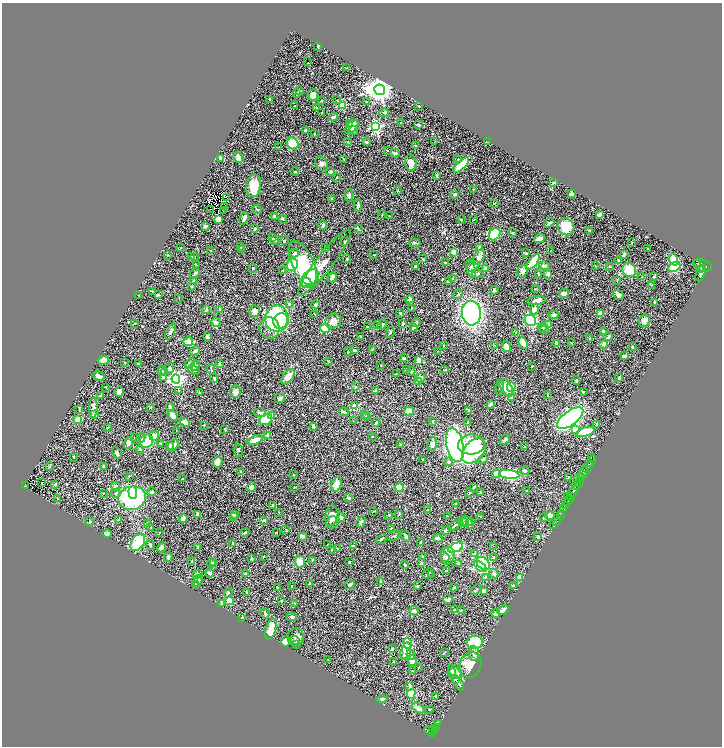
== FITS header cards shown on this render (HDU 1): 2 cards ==
NAXIS1  =                 1440
NAXIS2  =                 1488

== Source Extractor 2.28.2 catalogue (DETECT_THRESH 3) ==
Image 1440 x 1488 px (HDU 1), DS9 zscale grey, zoomed out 1/2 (1 PNG px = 2 x 2 image px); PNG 724 x 748 px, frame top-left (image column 1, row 1487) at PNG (2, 3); each listed source drawn as its Kron ellipse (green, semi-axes under 4 px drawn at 4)
Background 0.417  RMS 0.023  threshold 0.0681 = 3 sigma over >= 5 px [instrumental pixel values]
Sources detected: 580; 45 cannot appear on this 1/2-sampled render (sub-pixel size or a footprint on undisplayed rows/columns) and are neither listed nor drawn; of the other 535, the 500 brightest by FLUX_AUTO listed and drawn (35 fainter detections omitted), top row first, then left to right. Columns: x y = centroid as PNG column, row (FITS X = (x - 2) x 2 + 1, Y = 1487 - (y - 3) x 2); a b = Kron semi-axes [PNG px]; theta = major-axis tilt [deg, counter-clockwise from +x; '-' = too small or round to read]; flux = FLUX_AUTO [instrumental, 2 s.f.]
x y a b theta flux
318 46 3 2 - 2.5
308 62 2 1 - 17
347 68 3 1 - 1.9
380 90 5 5 - 4400
299 91 4 2 - 4.2
297 93 4 3 - 4
313 95 6 5 - 27
269 99 2 2 - 5
337 100 4 2 - 2.7
321 101 2 2 - 3.6
367 102 3 2 - 2.4
343 105 3 3 - 140
295 106 2 2 - 2.3
419 106 2 2 - 2.6
316 108 2 2 - 4
322 113 2 1 - 3
384 113 5 3 - 6.4
333 117 5 3 - 6.7
350 123 3 3 - 11
401 123 2 2 - 3.4
418 125 4 2 - 5.5
352 127 8 5 49 42
376 127 4 4 - 620
306 131 3 2 - 8.2
354 131 5 4 - 6.6
314 133 2 1 - 2.1
435 141 3 2 - 1.6
348 142 3 2 - 1.8
366 142 3 2 - 5.4
488 142 2 1 - 1.6
293 143 6 5 - 100
415 146 3 3 - 5
279 147 2 2 - 1.9
387 150 2 2 - 2.5
395 153 4 3 - 6.2
238 157 6 4 -69 25
221 158 4 4 - 14
343 159 4 2 - 2.6
458 159 3 3 - 6.2
411 163 8 5 -83 25
321 164 7 6 - 15
461 165 10 4 44 130
295 172 4 2 - 2.3
331 172 4 3 - 8
436 175 4 3 - 5.5
337 177 2 2 - 2.4
554 183 3 2 - 6.7
254 186 11 7 81 87
473 189 2 2 - 1.7
398 191 2 2 - 1.8
455 194 4 3 - 8.2
571 194 4 3 - 19
349 195 6 4 90 11
226 197 3 1 - 2.1
332 199 3 3 - 2.8
494 203 3 2 - 3.8
358 206 6 2 85 7
225 207 2 1 - 1.9
210 209 3 1 - 2.8
257 209 5 2 - 4
223 211 3 1 - 5.3
600 214 3 3 - 16
382 215 3 2 - 2.8
274 216 3 2 - 6
390 216 3 2 - 2
244 218 6 3 66 20
219 219 4 3 - 38
283 219 4 3 - 4.7
461 219 3 3 - 5
474 219 3 2 - 2.7
549 223 6 4 41 6.8
323 225 4 3 - 9.1
205 226 4 3 - 8.7
566 227 8 8 - 88
255 229 3 2 - 8.8
359 229 4 3 - 3.5
590 230 3 2 - 3.5
513 233 4 3 - 4.2
495 234 7 5 49 140
273 237 3 3 - 5.1
540 239 6 3 20 35
274 241 3 3 - 17
284 241 4 3 - 5.1
344 242 2 2 - 4.7
632 242 2 2 - 1.9
415 243 6 4 -2 5.8
241 247 3 2 - 2.4
479 247 3 3 - 5.8
180 248 3 2 - 1.5
325 248 4 2 - 2.6
241 249 3 2 - 2.2
648 249 2 2 - 2.4
551 250 3 2 - 1.9
211 251 3 2 - 1.8
454 252 2 2 - 64
294 253 4 3 - 14
526 253 4 3 - 4.7
374 254 2 2 - 1.5
168 255 4 2 - 2.7
624 255 3 3 - 7.5
192 257 3 3 - 6
194 257 3 2 - 2.2
479 257 8 5 60 19
347 259 3 3 - 5.8
423 259 3 2 - 1.9
619 260 3 2 - 3.6
674 260 6 3 -69 120
533 262 9 3 52 150
303 263 24 11 -65 360
324 263 41 8 52 60
445 263 2 2 - 5.1
697 263 2 2 - 190
196 265 3 2 - 2
292 265 6 5 - 140
702 265 10 6 -18 2500
473 266 7 4 31 23
544 266 5 4 - 7.5
595 266 2 2 - 1.6
610 266 3 2 - 2.6
415 267 3 3 - 15
674 267 6 4 26 160
252 268 2 2 - 4.6
486 268 3 3 - 19
471 269 9 3 -75 18
700 269 3 2 - 500
283 270 2 2 - 2.5
629 270 7 6 - 81
522 271 6 5 - 18
195 273 5 2 - 6.9
701 273 9 4 68 2200
478 274 6 3 -10 5.6
548 274 4 3 - 12
539 275 3 3 - 5.5
332 277 5 3 - 28
642 277 3 2 - 1.9
653 277 3 3 - 5.8
310 278 11 7 48 190
453 279 3 3 - 6
617 280 4 3 - 3.5
193 281 3 2 - 9.1
448 281 3 2 - 4
305 282 6 4 -2 93
652 285 3 2 - 3
192 287 3 2 - 1.9
535 289 3 2 - 1.8
494 290 4 2 - 4.6
152 291 3 2 - 2.6
564 293 5 3 - 22
458 294 5 3 - 6.4
139 295 3 1 - 1.7
158 295 4 3 - 3.3
618 295 6 4 -39 12
179 298 3 2 - 1.6
409 299 4 3 - 8.7
536 301 9 4 8 18
654 303 3 2 - 3
289 304 4 3 - 7
315 304 4 3 - 6.9
411 308 3 2 - 1.9
220 309 3 3 - 5.7
535 309 6 4 68 17
206 310 4 3 - 6.2
255 311 6 5 - 21
400 313 3 2 - 2.6
471 313 12 9 -88 990
601 314 3 3 - 50
315 315 2 2 - 2
553 315 5 3 - 15
277 319 13 12 - 630
530 320 6 5 - 230
281 321 8 7 - 190
333 321 8 7 - 32
644 321 6 5 - 24
216 322 5 4 - 15
416 322 4 3 - 7.7
135 323 2 2 - 3
377 324 2 2 - 1.6
382 324 5 3 - 5.5
403 324 4 3 - 9
549 324 3 3 - 14
368 326 4 2 - 2.6
269 328 10 10 - 39
414 328 4 3 - 5.6
542 328 4 2 - 3.8
325 329 5 4 - 92
544 329 4 3 - 4.2
603 331 4 2 - 5.6
171 332 9 3 66 9.1
390 332 5 3 - 5.3
516 332 3 3 - 5.3
207 336 3 2 - 9.7
360 337 2 2 - 2.9
608 337 3 2 - 15
590 338 3 2 - 2.3
188 341 5 4 - 30
523 343 6 3 -64 58
571 343 3 2 - 1.9
556 344 4 3 - 11
603 344 2 2 - 30
444 345 2 2 - 2
494 345 3 2 - 1.8
506 347 5 4 - 32
632 347 3 2 - 5
372 349 3 2 - 2.9
354 350 3 3 - 6.4
195 351 5 3 - 14
438 351 2 1 - 1.8
348 352 3 2 - 2
624 356 2 2 - 24
403 358 4 3 - 4.4
103 360 6 3 18 27
419 360 4 4 - 23
328 361 3 2 - 2.3
125 363 3 2 - 1.5
138 363 4 3 - 2.5
190 363 6 4 40 16
219 364 4 3 - 5.7
381 365 2 1 - 2.2
195 366 5 4 - 7.7
532 366 2 1 - 2.3
170 368 6 4 71 8.8
211 369 5 2 - 5
161 370 4 2 - 3.5
194 370 6 3 -21 8.3
406 370 3 2 - 3.3
445 370 3 2 - 1.6
411 371 4 3 - 6
164 372 3 3 - 2.9
396 374 2 2 - 1.5
99 376 6 3 -18 17
163 377 3 3 - 11
288 377 9 4 51 34
214 378 4 2 - 4.5
421 378 5 4 - 11
619 378 2 2 - 11
176 379 4 4 - 1500
576 380 4 2 - 4.3
418 381 3 3 - 11
106 387 3 2 - 2.4
356 387 3 2 - 3
500 387 7 3 80 6.6
511 387 5 3 - 58
506 388 9 5 -59 88
178 391 2 2 - 4.5
375 391 3 3 - 5.1
119 392 5 4 - 13
235 392 6 5 - 28
583 392 3 2 - 2.7
199 393 3 2 - 4.8
547 395 3 2 - 2.7
101 396 2 2 - 13
511 397 4 3 - 5
280 398 5 4 - 9.7
490 404 3 3 - 10
354 406 2 2 - 66
151 407 3 2 - 3
170 407 4 3 - 8.9
93 408 10 4 87 21
79 409 3 1 - 2.2
409 411 5 3 - 62
469 411 4 3 - 3.6
344 412 5 3 - 7.9
260 413 6 3 -5 9.8
95 415 3 2 - 27
173 415 6 4 -48 30
364 415 2 1 - 2.9
272 416 2 2 - 66
366 416 4 3 - 5.7
570 418 15 7 36 1400
77 420 3 3 - 46
266 420 7 5 26 75
353 421 2 1 - 1.6
433 421 3 2 - 1.9
185 422 5 3 - 25
376 422 4 3 - 8.3
468 422 4 3 - 4.2
596 424 3 2 - 3.3
204 425 3 2 - 2.8
313 426 4 3 - 5.8
107 427 3 2 - 2.5
575 429 4 3 - 36
225 430 3 2 - 2
176 431 3 2 - 1.9
585 432 10 4 18 130
268 435 4 3 - 20
154 436 5 5 - 24
372 436 3 2 - 2.5
135 438 3 2 - 2.1
141 438 5 4 - 8.1
255 440 8 3 22 36
505 440 6 2 41 12
146 441 7 6 - 120
128 443 6 4 76 14
160 443 3 2 - 2.2
432 444 7 4 74 20
471 444 13 10 3 240
173 445 7 4 54 16
400 445 4 2 - 5.2
455 445 17 8 -78 1100
170 446 2 2 - 15
524 447 3 2 - 1.7
140 449 4 3 - 5.5
238 450 6 4 -78 6.6
474 451 14 9 50 210
117 453 6 3 -59 7.4
74 457 2 2 - 1.9
591 457 2 1 - 16
423 459 3 2 - 10
483 459 5 3 - 5
591 461 6 2 56 720
217 462 5 5 - 32
448 462 4 3 - 5.7
50 466 3 2 - 3
103 466 2 2 - 16
588 467 6 2 62 590
241 471 4 3 - 3.9
525 471 5 3 - 9
584 471 4 2 - 220
496 474 4 4 - 36
509 474 10 4 -7 300
582 474 4 2 - 210
294 475 3 2 - 3.1
129 476 3 2 - 2.1
568 477 3 2 - 4.3
582 478 4 2 - 390
183 479 4 3 - 5.5
577 480 2 1 - 53
42 482 2 1 - 16
579 482 3 1 - 210
54 484 3 3 - 2.7
25 485 4 2 - 67
336 485 7 5 68 37
576 485 4 3 - 580
115 486 4 4 - 12
251 487 5 4 - 11
294 487 3 2 - 2.5
399 487 4 4 - 87
474 487 3 2 - 3.6
527 491 3 2 - 4.8
573 491 6 3 49 1300
133 492 6 4 -86 87
152 492 4 3 - 7.1
481 492 3 2 - 2.6
103 493 2 2 - 2.1
116 493 5 3 - 3.8
470 493 2 2 - 2.2
568 496 2 1 - 15
571 497 2 2 - 240
58 498 3 2 - 1.9
132 498 14 11 15 540
348 498 4 3 - 7.6
568 500 5 2 - 640
456 504 3 2 - 3.4
273 505 2 2 - 6.8
566 506 3 1 - 110
563 509 3 1 - 91
428 510 3 3 - 8.8
373 512 3 2 - 1.8
279 513 2 2 - 1.7
561 513 2 1 - 18
198 514 4 3 - 14
235 514 4 3 - 4.9
399 514 3 3 - 2.6
389 515 3 2 - 2.1
560 515 2 1 - 18
447 516 3 2 - 2.9
480 516 3 2 - 1.5
550 516 4 4 - 43
234 517 4 3 - 4.8
332 517 11 6 87 27
341 517 4 3 - 6.5
543 518 3 2 - 4
183 519 4 3 - 21
119 520 2 2 - 14
264 520 3 3 - 7.2
90 521 4 3 - 3.8
331 521 6 3 38 6.5
557 521 3 1 - 3.2
361 522 6 3 64 9.1
463 522 6 5 - 11
467 522 7 4 -54 18
470 522 4 4 - 11
147 523 4 3 - 4.1
455 525 6 3 38 6.8
554 525 3 2 - 4.2
151 528 3 2 - 1.7
391 528 3 2 - 1.7
286 530 4 2 - 2.3
446 531 2 2 - 11
159 532 2 2 - 1.8
276 532 2 2 - 2.7
245 533 5 3 - 4.8
107 534 5 3 - 12
302 536 4 3 - 16
393 536 7 3 25 6.1
406 536 6 3 -61 9.5
538 537 3 2 - 7.7
438 538 4 3 - 15
382 539 6 2 42 6.8
138 542 9 6 57 120
421 542 2 2 - 3.6
233 543 4 2 - 5.3
150 545 5 3 - 6.4
328 545 3 2 - 2.3
353 546 4 3 - 5.7
494 546 2 1 - 3.9
198 547 4 3 - 3.4
161 548 5 4 - 10
455 548 8 4 24 370
337 549 2 2 - 1.6
332 550 3 2 - 2.6
475 553 4 3 - 4.6
263 556 3 1 - 1.9
422 556 2 2 - 1.9
448 556 9 7 89 20
168 557 5 4 - 6.1
445 557 5 4 - 5.7
494 557 3 3 - 4.2
252 558 3 2 - 2.4
312 560 2 2 - 2.2
191 562 3 2 - 2.5
214 562 3 3 - 3.3
300 562 6 5 - 61
349 562 2 2 - 3.6
422 562 4 3 - 3.1
212 563 5 2 - 3.3
458 563 3 3 - 3.5
483 564 7 5 -46 250
405 565 2 2 - 3.7
480 566 7 4 -35 160
446 571 3 2 - 6
210 573 4 3 - 12
198 574 5 3 - 7.1
245 574 3 2 - 3.8
428 574 6 3 43 5.5
494 574 5 3 - 9.9
431 575 3 3 - 2.9
485 577 4 3 - 4.1
520 578 4 3 - 31
198 581 6 3 74 13
380 582 3 2 - 2.7
195 584 2 2 - 2.5
309 584 4 3 - 5.6
350 585 5 4 - 7.1
292 586 2 2 - 3.2
417 586 4 3 - 3.6
513 586 3 2 - 5.8
277 587 3 2 - 3
454 588 3 2 - 4.2
476 590 6 2 39 3.9
484 591 4 3 - 22
246 592 3 2 - 3.7
228 593 5 3 - 6.3
448 599 5 3 - 10
281 600 2 1 - 2.4
229 601 4 3 - 98
221 603 4 3 - 5
295 604 4 2 - 2.2
455 609 3 3 - 2.8
461 610 2 2 - 2
503 610 6 3 28 24
414 611 5 3 - 10
496 613 4 3 - 15
265 614 5 2 - 5.3
292 617 5 4 - 7.6
242 618 3 2 - 2
271 629 11 5 74 76
296 637 8 8 - 21
286 641 5 4 - 28
294 641 6 5 - 9.4
475 642 8 7 - 270
296 644 3 3 - 3.8
408 644 5 4 - 140
392 649 3 3 - 4.6
406 651 9 5 75 29
444 653 3 2 - 2.1
474 653 7 5 -84 16
411 655 5 3 - 6.4
328 659 2 2 - 1.8
412 661 5 4 - 17
393 662 2 2 - 2.2
470 665 13 11 73 59
418 667 3 2 - 1.7
413 671 2 1 - 2.1
455 672 8 4 -45 33
452 673 5 3 - 8.6
455 679 4 3 - 3.5
458 683 8 3 -63 8.4
410 686 4 3 - 13
411 694 5 4 - 130
436 697 4 3 - 8.7
382 699 5 4 - 8.9
418 708 7 4 -37 21
429 709 2 2 - 2.3
438 723 4 2 - 14
437 727 3 2 - 120
433 729 3 2 - 64
430 730 6 3 -8 380
435 730 2 2 - 90
432 734 3 2 - 250
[35 fainter detections neither listed nor drawn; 45 sub-pixel or undisplayed-footprint detections neither listed nor drawn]